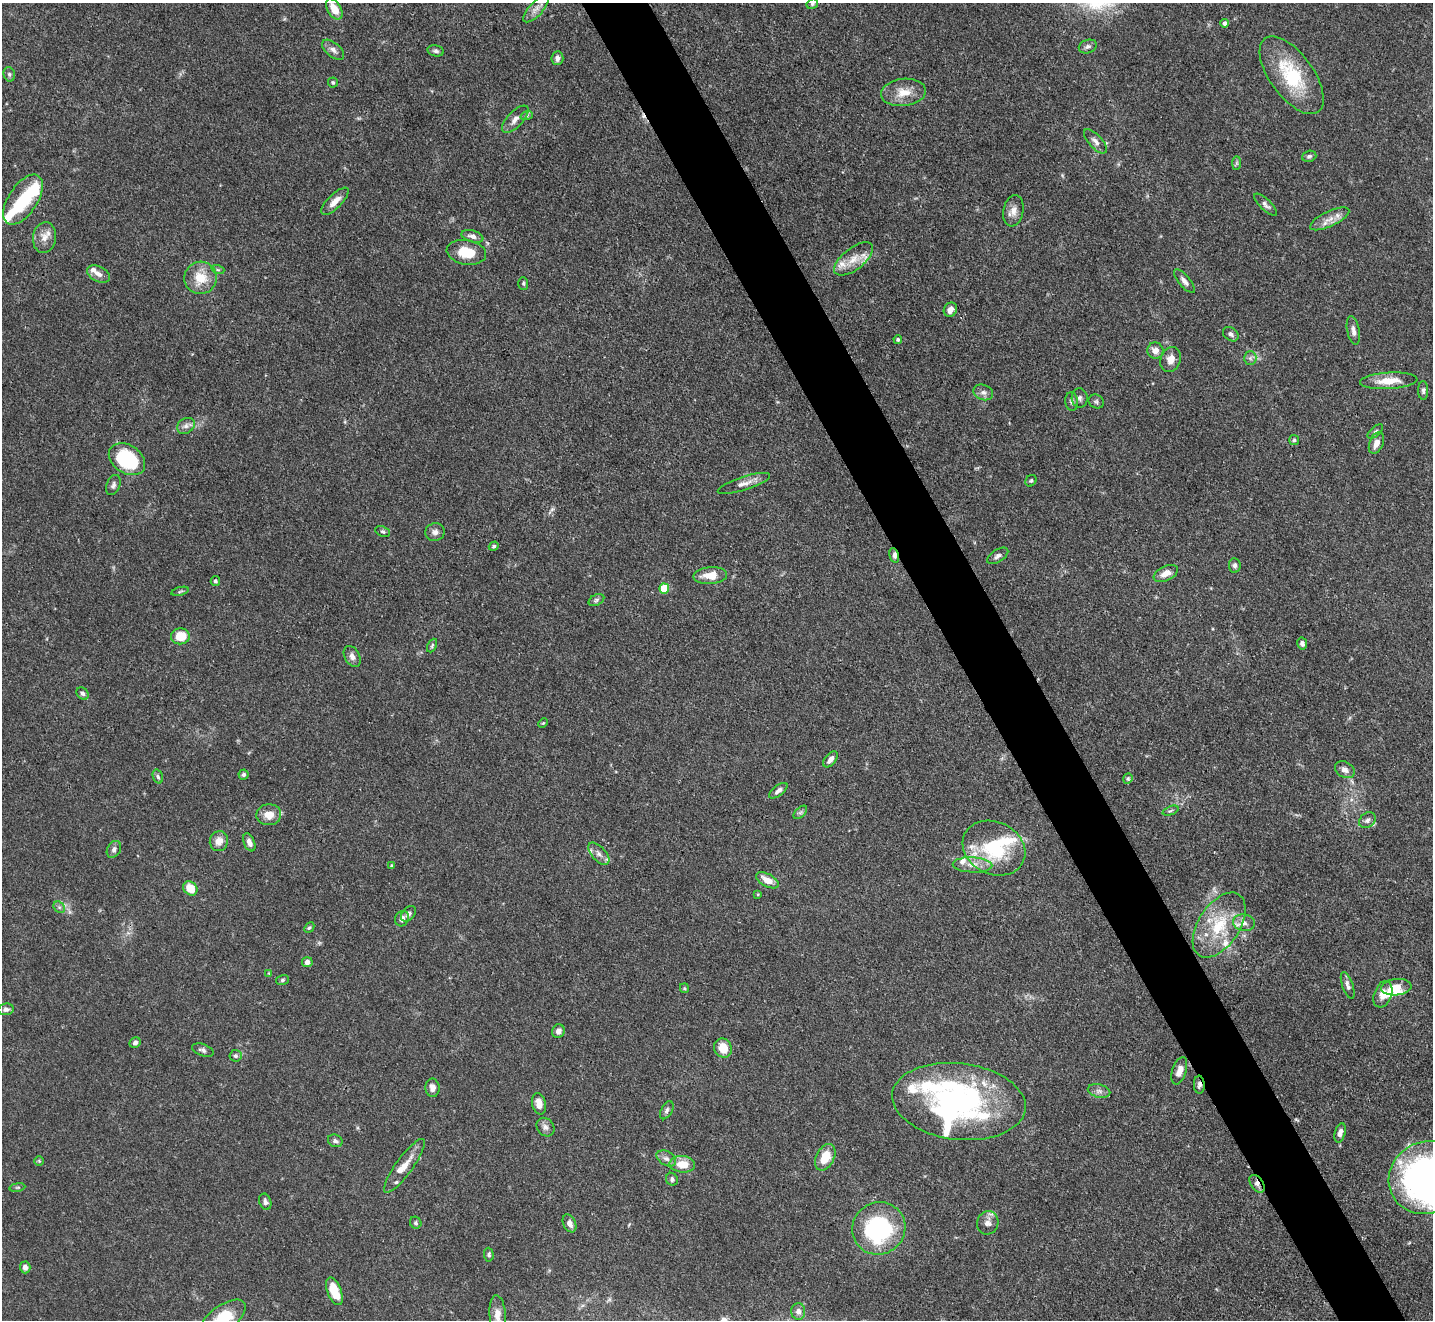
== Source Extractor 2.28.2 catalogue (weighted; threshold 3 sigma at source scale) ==
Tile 6 of 4 x 4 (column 2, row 2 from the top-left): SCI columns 1433-2863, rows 2928-4245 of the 5728 x 5718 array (HDU 1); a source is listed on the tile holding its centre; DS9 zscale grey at full resolution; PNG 1435 x 1322 px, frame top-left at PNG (2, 3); each listed source drawn as its Kron ellipse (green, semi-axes under 4 px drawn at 4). Shown black and unused: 5% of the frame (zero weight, under 3 of 4 exposures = <1% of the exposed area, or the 3 px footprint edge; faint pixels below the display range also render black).
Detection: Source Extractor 2.28.2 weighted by HDU 2 'WHT'; one run over the whole footprint, this tile lists its part. Background 0.068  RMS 0.0034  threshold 0.0155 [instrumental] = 3 sigma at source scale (4.5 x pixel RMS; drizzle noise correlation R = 1.50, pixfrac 1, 0.05/0.05 arcsec/px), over >= 5 px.
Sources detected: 160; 2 inside a brighter object's white glare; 1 cosmic-ray / hot-pixel residue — neither listed nor drawn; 18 inside a brighter listed object's ellipse — not listed separately; the other 139 listed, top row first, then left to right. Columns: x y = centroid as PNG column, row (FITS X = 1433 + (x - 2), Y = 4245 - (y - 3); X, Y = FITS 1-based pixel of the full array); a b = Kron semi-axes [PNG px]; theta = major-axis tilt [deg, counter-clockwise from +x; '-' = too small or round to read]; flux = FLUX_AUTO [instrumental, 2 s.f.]
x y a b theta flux
812 4 6 5 - 0.68
334 9 12 6 -61 5.3
536 9 17 7 48 2.5
1225 23 4 4 - 1
1088 46 9 6 20 1.1
333 50 13 7 -40 1.8
436 51 8 5 -11 0.83
557 58 7 6 - 1.4
9 74 7 5 -76 0.75
1292 75 45 22 -54 23
333 82 5 5 - 0.59
903 92 22 13 6 5.7
527 115 6 4 20 0.65
515 119 17 7 46 2.4
1095 141 15 6 -47 1.9
1309 156 7 5 18 0.79
1237 163 7 4 90 0.62
23 200 28 14 56 15
335 201 18 7 45 3.3
1265 205 15 5 -44 1.3
1013 211 16 10 80 2.8
1330 219 21 7 25 3.5
472 236 11 5 -15 1.6
44 237 15 11 82 3.4
466 252 20 12 -9 8.1
854 259 23 11 38 5.3
218 270 6 4 -18 0.62
98 274 12 7 -27 2.1
201 278 16 16 - 7.9
1184 281 14 5 -50 1.6
523 283 6 5 - 0.56
950 310 7 6 - 2.2
1353 331 15 6 -79 1.8
1231 334 8 6 -37 1.2
898 339 4 4 - 0.7
1155 350 8 8 - 2.6
1250 358 6 6 - 0.93
1171 359 13 10 68 3
1389 381 29 8 3 6.5
1423 390 9 5 -89 0.93
983 392 10 7 -19 1.5
1080 398 9 8 - 1.2
1072 401 9 6 -83 1.1
1096 402 8 6 -32 0.78
186 426 9 7 33 1.5
1375 431 9 5 42 0.79
1294 440 5 5 - 0.54
1376 443 11 7 68 3.1
127 459 20 14 -33 26
1031 481 6 5 - 0.57
744 483 27 6 18 2.8
113 485 10 6 68 1.2
383 531 8 5 -21 0.7
435 532 10 8 15 1.6
494 546 5 4 - 0.53
894 555 7 4 -77 1.5
998 556 12 6 34 1.2
1235 565 7 6 - 1
1166 573 13 7 26 3.4
710 575 17 8 4 5.5
215 581 5 4 - 0.62
664 589 5 5 - 15
180 591 9 3 14 0.55
596 600 8 5 28 0.8
180 636 9 8 - 7.6
1302 643 6 5 - 1
432 646 7 4 65 0.63
352 656 11 7 -62 1.8
83 694 7 5 -44 0.92
543 723 5 3 - 0.34
830 759 9 5 51 1.9
1345 770 10 7 -30 1.8
243 775 5 5 - 0.72
158 777 7 5 -71 0.7
1128 779 5 4 - 0.52
778 791 11 5 37 1.4
1171 811 8 2 21 0.46
800 812 8 5 45 0.81
269 815 12 10 4 4.1
1367 820 9 7 39 1.3
219 841 10 9 - 2.9
249 842 9 5 -67 2
994 848 32 26 -26 25
114 849 9 6 61 1.2
599 854 13 7 -48 2.1
973 865 20 7 -2 3.6
392 866 4 3 - 0.59
767 880 12 6 -29 3.7
190 888 8 6 -42 6.3
758 894 4 3 - 0.31
59 907 6 5 - 0.76
408 914 9 6 47 1.2
402 919 8 6 62 1.6
1244 923 11 8 -9 2.3
1219 925 36 20 57 17
309 928 6 4 47 0.53
307 962 5 5 - 1.7
269 973 4 4 - 0.3
282 980 6 5 - 0.62
1348 985 14 5 -70 1.5
1396 987 15 8 6 4.4
684 988 5 4 - 0.4
1383 994 14 8 69 3.6
6 1009 8 6 6 1.2
558 1031 7 6 - 1.8
135 1043 6 5 - 1.1
723 1048 10 8 -61 5.5
203 1050 11 6 -19 1.1
235 1056 6 6 - 0.78
1179 1071 14 7 72 3.2
1199 1085 9 5 -86 1.2
432 1088 9 7 -86 2
1099 1091 11 6 -15 1.5
959 1101 67 38 -7 94
539 1104 11 7 -77 3
667 1110 10 5 62 0.92
545 1127 10 8 -50 1.6
1340 1133 10 5 76 1.5
335 1141 7 6 - 0.93
825 1157 14 9 64 7
666 1158 10 7 -31 1.6
39 1161 4 4 - 0.4
682 1164 13 8 -4 6
404 1166 32 8 54 5.3
1427 1177 39 35 30 140
672 1179 6 6 - 0.97
1257 1184 10 6 -54 1.4
17 1187 8 4 9 0.57
265 1202 8 6 -70 1.3
416 1223 6 5 - 0.64
569 1223 9 6 -65 2.1
988 1223 12 10 68 2.5
879 1228 27 26 - 44
489 1255 7 4 -86 0.67
25 1267 6 5 - 1.7
334 1291 15 7 -69 8.3
798 1311 8 7 - 1.8
498 1315 20 8 -86 3.4
222 1319 27 13 37 18
Overlapping masked pixels (flux is a lower limit): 3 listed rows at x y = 894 555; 1199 1085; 1257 1184
Isophote crosses this tile's border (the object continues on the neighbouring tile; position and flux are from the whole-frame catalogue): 5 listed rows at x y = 812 4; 334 9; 1427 1177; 498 1315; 222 1319